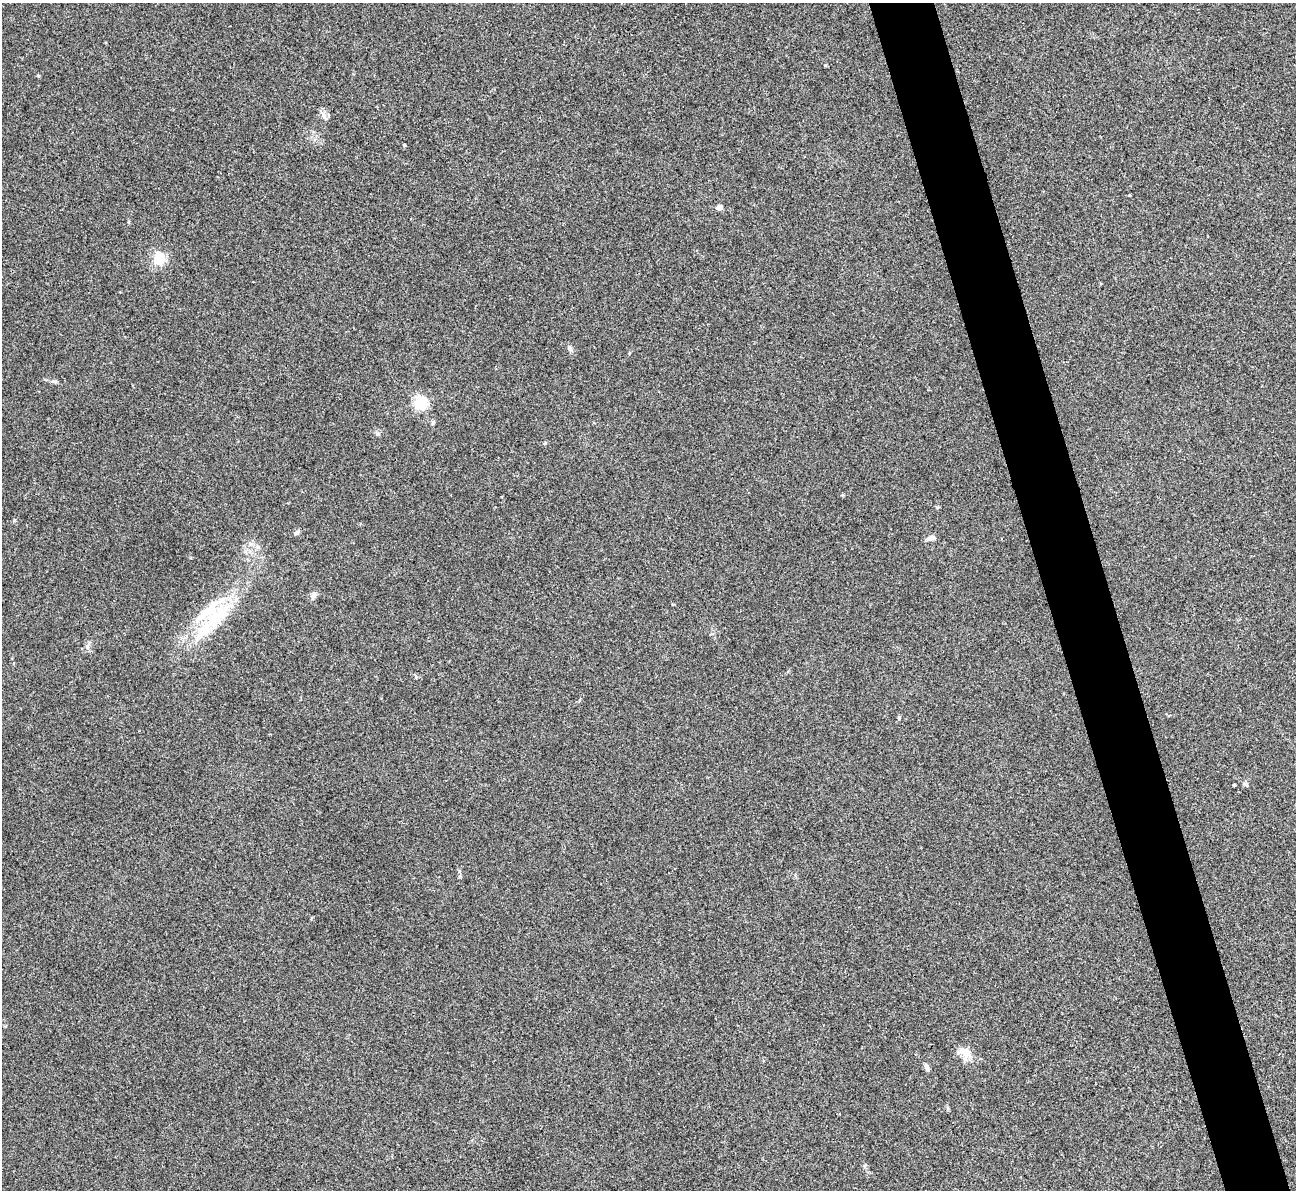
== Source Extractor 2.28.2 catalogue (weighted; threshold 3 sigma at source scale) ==
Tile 6 of 4 x 4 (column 2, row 2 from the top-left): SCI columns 1298-2591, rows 2643-3830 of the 5180 x 5164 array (HDU 1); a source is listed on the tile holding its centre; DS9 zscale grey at full resolution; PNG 1298 x 1192 px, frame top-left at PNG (2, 3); no overlay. Shown black and unused: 5% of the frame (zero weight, under 3 of 4 exposures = <1% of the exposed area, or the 3 px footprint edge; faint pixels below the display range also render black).
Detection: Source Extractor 2.28.2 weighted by HDU 2 'WHT'; one run over the whole footprint, this tile lists its part. Background 0.0653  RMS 0.005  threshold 0.0223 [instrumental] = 3 sigma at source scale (4.5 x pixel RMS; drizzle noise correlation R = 1.50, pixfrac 1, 0.05/0.05 arcsec/px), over >= 5 px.
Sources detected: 22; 1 inside a brighter object's white glare — not listed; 2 inside a brighter listed object's ellipse — not listed separately; the other 19 listed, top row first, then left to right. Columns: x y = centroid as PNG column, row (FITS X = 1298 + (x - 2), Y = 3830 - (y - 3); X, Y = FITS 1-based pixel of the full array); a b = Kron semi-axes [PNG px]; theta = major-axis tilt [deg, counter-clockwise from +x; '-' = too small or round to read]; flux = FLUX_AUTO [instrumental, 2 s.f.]
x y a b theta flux
38 76 4 3 - 0.58
324 116 16 4 -59 1.8
404 145 4 3 - 0.81
1129 195 3 3 - 0.44
719 207 4 4 - 4.8
159 258 5 5 - 59
570 348 8 5 -63 1.2
54 381 7 4 -19 0.85
421 403 6 5 - 79
433 423 6 4 -73 0.67
297 532 7 5 46 0.94
931 538 15 4 8 1.6
313 595 11 6 67 1.8
217 616 51 29 31 32
899 718 5 4 - 0.63
1245 784 7 5 -32 0.86
1234 785 3 3 - 0.75
965 1052 19 10 -12 5.6
927 1067 12 4 -57 1.3
Unlisted compact peaks at least as high as the median listed source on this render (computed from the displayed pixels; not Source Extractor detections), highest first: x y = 545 443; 258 547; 87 647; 377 434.